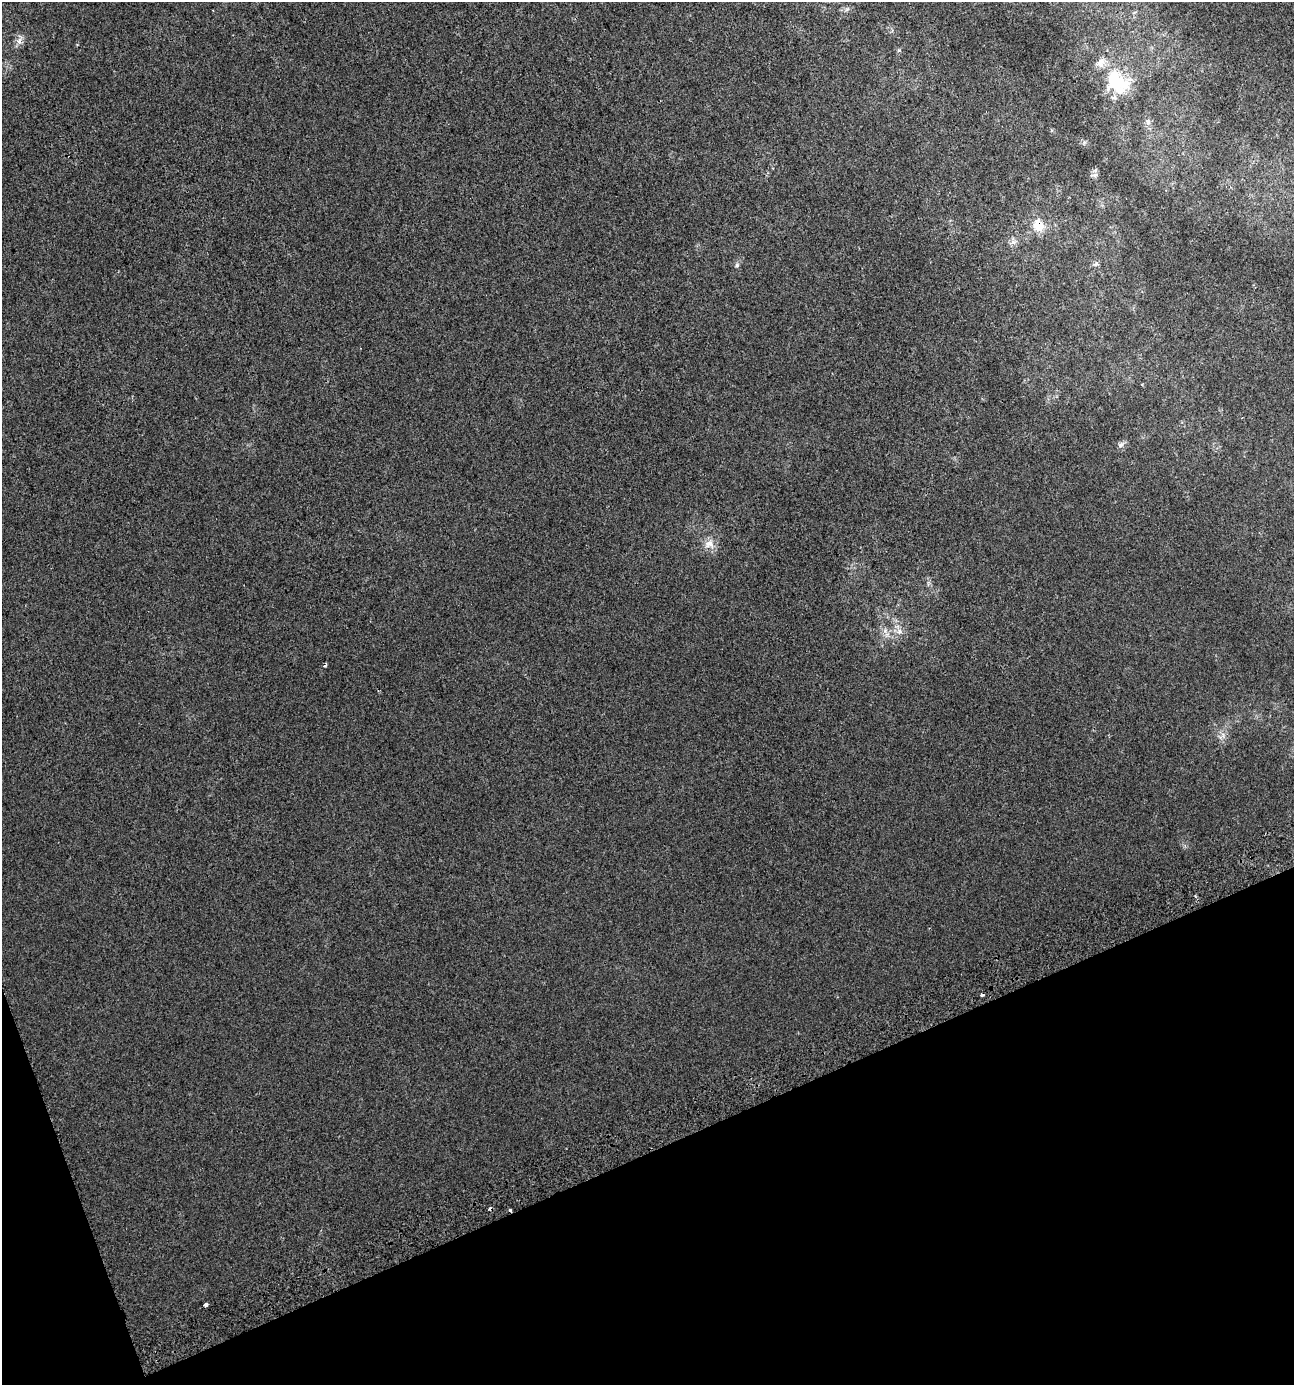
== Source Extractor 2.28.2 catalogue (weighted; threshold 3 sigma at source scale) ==
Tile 14 of 4 x 4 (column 2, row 4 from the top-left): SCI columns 1396-2687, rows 53-1435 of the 5420 x 5628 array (HDU 1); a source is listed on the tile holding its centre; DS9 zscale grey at full resolution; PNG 1296 x 1387 px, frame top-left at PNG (2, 2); no overlay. Shown black and unused: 19% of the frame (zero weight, under 2 of 3 exposures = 2% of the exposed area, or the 3 px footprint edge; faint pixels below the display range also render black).
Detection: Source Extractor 2.28.2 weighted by HDU 2 'WHT'; one run over the whole footprint, this tile lists its part. Background 0.00187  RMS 0.0055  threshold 0.0245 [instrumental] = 3 sigma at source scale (4.5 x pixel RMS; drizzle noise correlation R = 1.50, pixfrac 1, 0.0396/0.0396 arcsec/px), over >= 5 px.
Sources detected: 21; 4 cosmic-ray / hot-pixel residue — not listed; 1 inside a brighter listed object's ellipse — not listed separately; the other 16 listed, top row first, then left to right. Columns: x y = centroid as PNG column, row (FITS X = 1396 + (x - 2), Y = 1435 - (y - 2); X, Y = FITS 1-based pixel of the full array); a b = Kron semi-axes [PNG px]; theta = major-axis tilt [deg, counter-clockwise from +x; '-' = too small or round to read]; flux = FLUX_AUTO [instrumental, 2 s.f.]
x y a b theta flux
19 41 11 6 83 2.6
899 50 5 4 - 0.72
1117 82 30 21 -51 32
1148 121 8 6 -87 2.1
1095 170 8 4 37 1.1
1038 225 16 13 -58 8.7
1013 242 8 6 19 1.8
1096 264 7 5 13 1.2
737 265 7 5 86 1.2
1121 444 9 7 36 1.8
709 544 14 12 4 5.3
885 630 8 5 79 1.8
899 631 8 7 - 2.5
1223 735 7 4 -72 1.4
982 995 4 3 - 2
205 1304 4 3 - 2.7
Overlapping masked pixels (flux is a lower limit): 1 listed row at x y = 1038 225